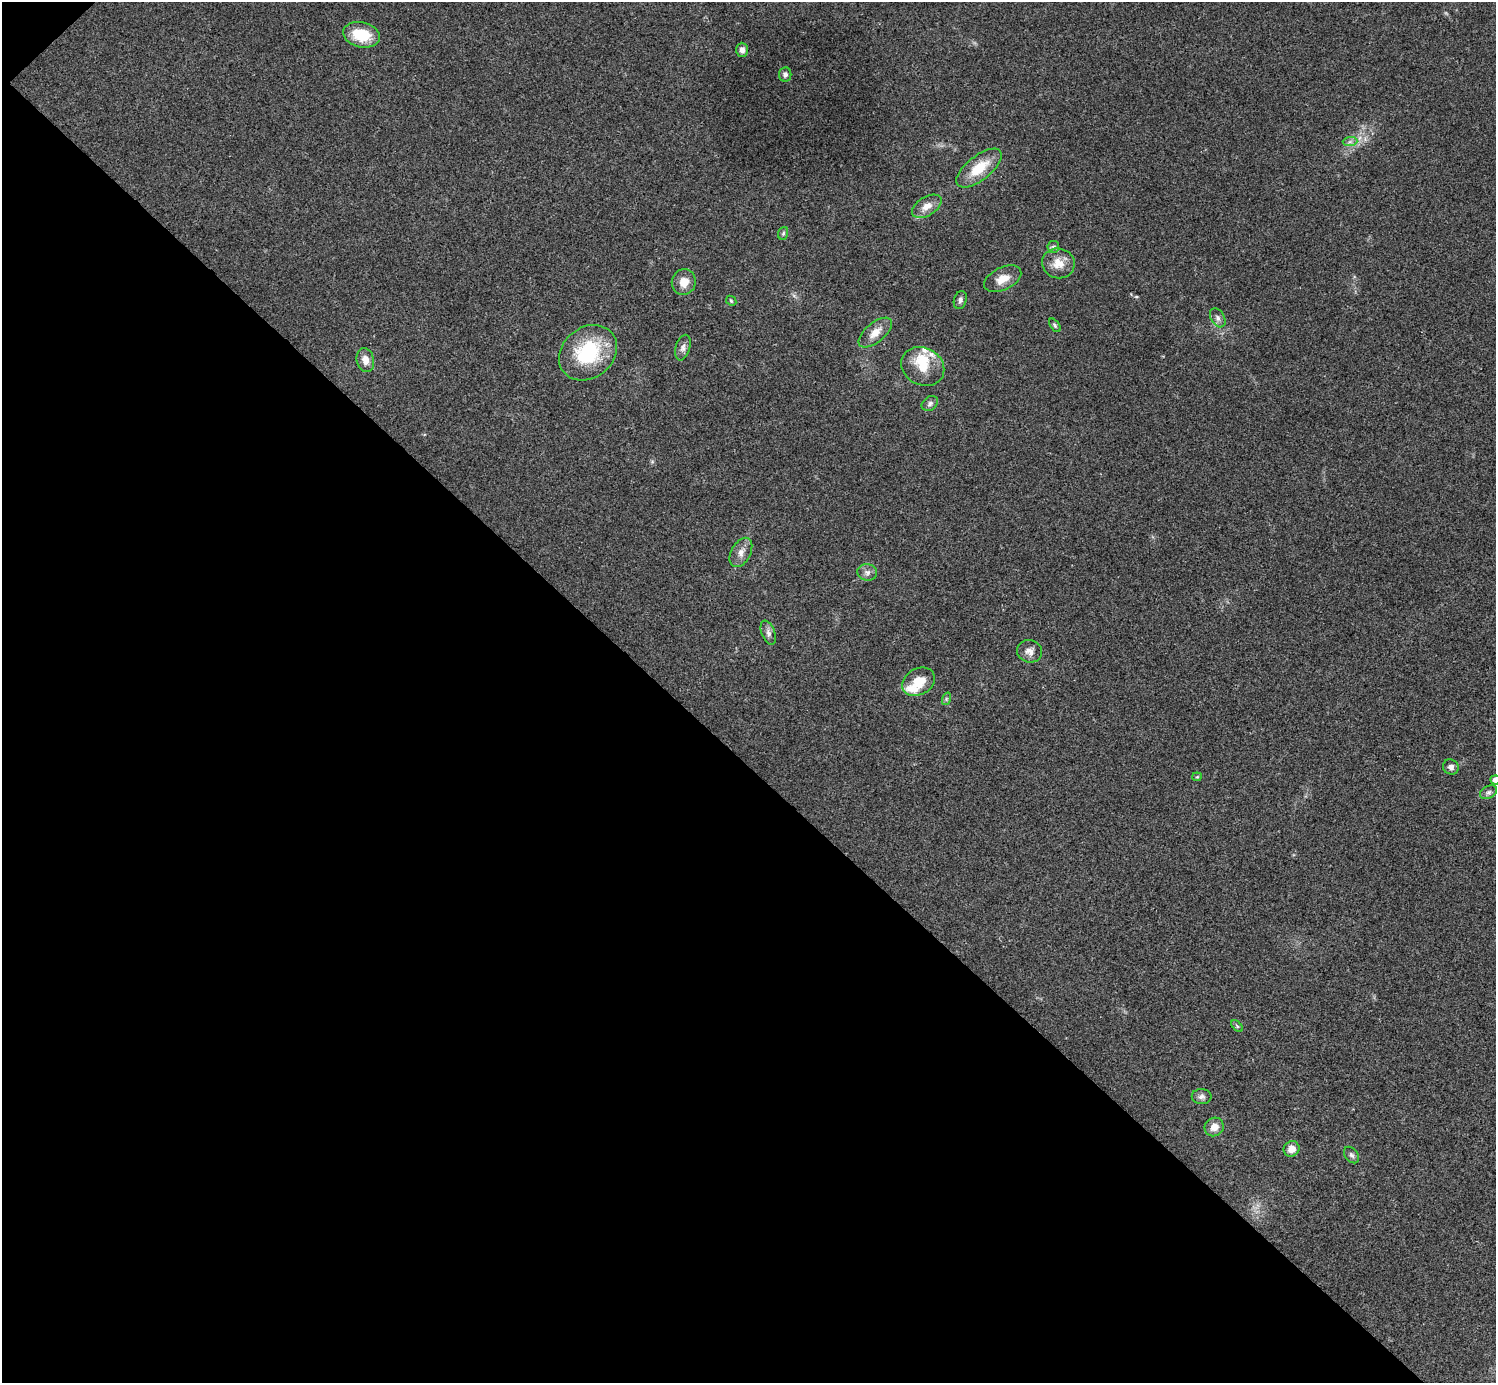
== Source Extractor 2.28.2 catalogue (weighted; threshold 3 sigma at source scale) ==
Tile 9 of 4 x 4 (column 1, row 3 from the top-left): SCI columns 7-1500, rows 1683-3063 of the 5985 x 5985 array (HDU 1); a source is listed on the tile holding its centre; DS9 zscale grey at full resolution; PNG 1498 x 1385 px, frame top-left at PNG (2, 2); each listed source drawn as its Kron ellipse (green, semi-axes under 4 px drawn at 4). Shown black and unused: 45% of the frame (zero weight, under 3 of 4 exposures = <1% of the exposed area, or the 3 px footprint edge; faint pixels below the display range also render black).
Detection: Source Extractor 2.28.2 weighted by HDU 2 'WHT'; one run over the whole footprint, this tile lists its part. Background 0.0198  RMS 0.004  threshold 0.018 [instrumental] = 3 sigma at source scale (4.5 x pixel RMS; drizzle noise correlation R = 1.50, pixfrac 1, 0.05/0.05 arcsec/px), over >= 5 px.
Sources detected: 40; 1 inside a brighter object's white glare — neither listed nor drawn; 3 inside a brighter listed object's ellipse — not listed separately; the other 36 listed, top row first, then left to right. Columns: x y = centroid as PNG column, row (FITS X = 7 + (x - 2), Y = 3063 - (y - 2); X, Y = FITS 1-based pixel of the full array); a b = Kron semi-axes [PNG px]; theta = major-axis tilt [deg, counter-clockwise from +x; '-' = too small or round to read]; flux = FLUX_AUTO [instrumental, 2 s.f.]
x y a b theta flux
361 35 19 12 -13 12
742 50 7 6 - 1.7
785 74 7 6 - 1.1
1350 142 7 4 1 0.98
979 168 27 12 38 11
927 206 16 9 32 4
783 233 6 5 - 0.63
1053 247 6 6 - 0.85
1058 263 16 15 - 5.6
1003 279 20 11 26 5.2
684 282 13 12 - 4.8
960 300 9 6 74 1.3
731 301 6 4 -45 0.51
1218 318 10 6 -59 1.5
1055 325 8 4 -53 0.66
875 333 20 9 40 4.9
683 348 13 7 74 1.8
588 353 31 25 38 27
365 360 12 8 -76 3.4
923 366 22 18 -29 9.5
930 403 9 6 34 1.3
741 552 16 9 61 3.1
867 572 10 8 -8 1.8
768 633 13 6 -68 1.7
1029 651 13 11 -17 2.8
918 682 17 13 31 8.3
946 699 6 4 72 0.62
1451 767 8 7 - 1.5
1197 777 4 4 - 0.4
1495 780 5 4 - 2
1488 792 9 6 30 1.2
1237 1026 7 4 -46 0.6
1202 1096 10 7 -2 1.4
1214 1127 10 9 - 3.4
1292 1149 8 7 - 3.7
1352 1155 9 6 -51 1.2
Isophote crosses this tile's border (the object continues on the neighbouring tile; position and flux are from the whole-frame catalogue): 1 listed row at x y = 1495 780